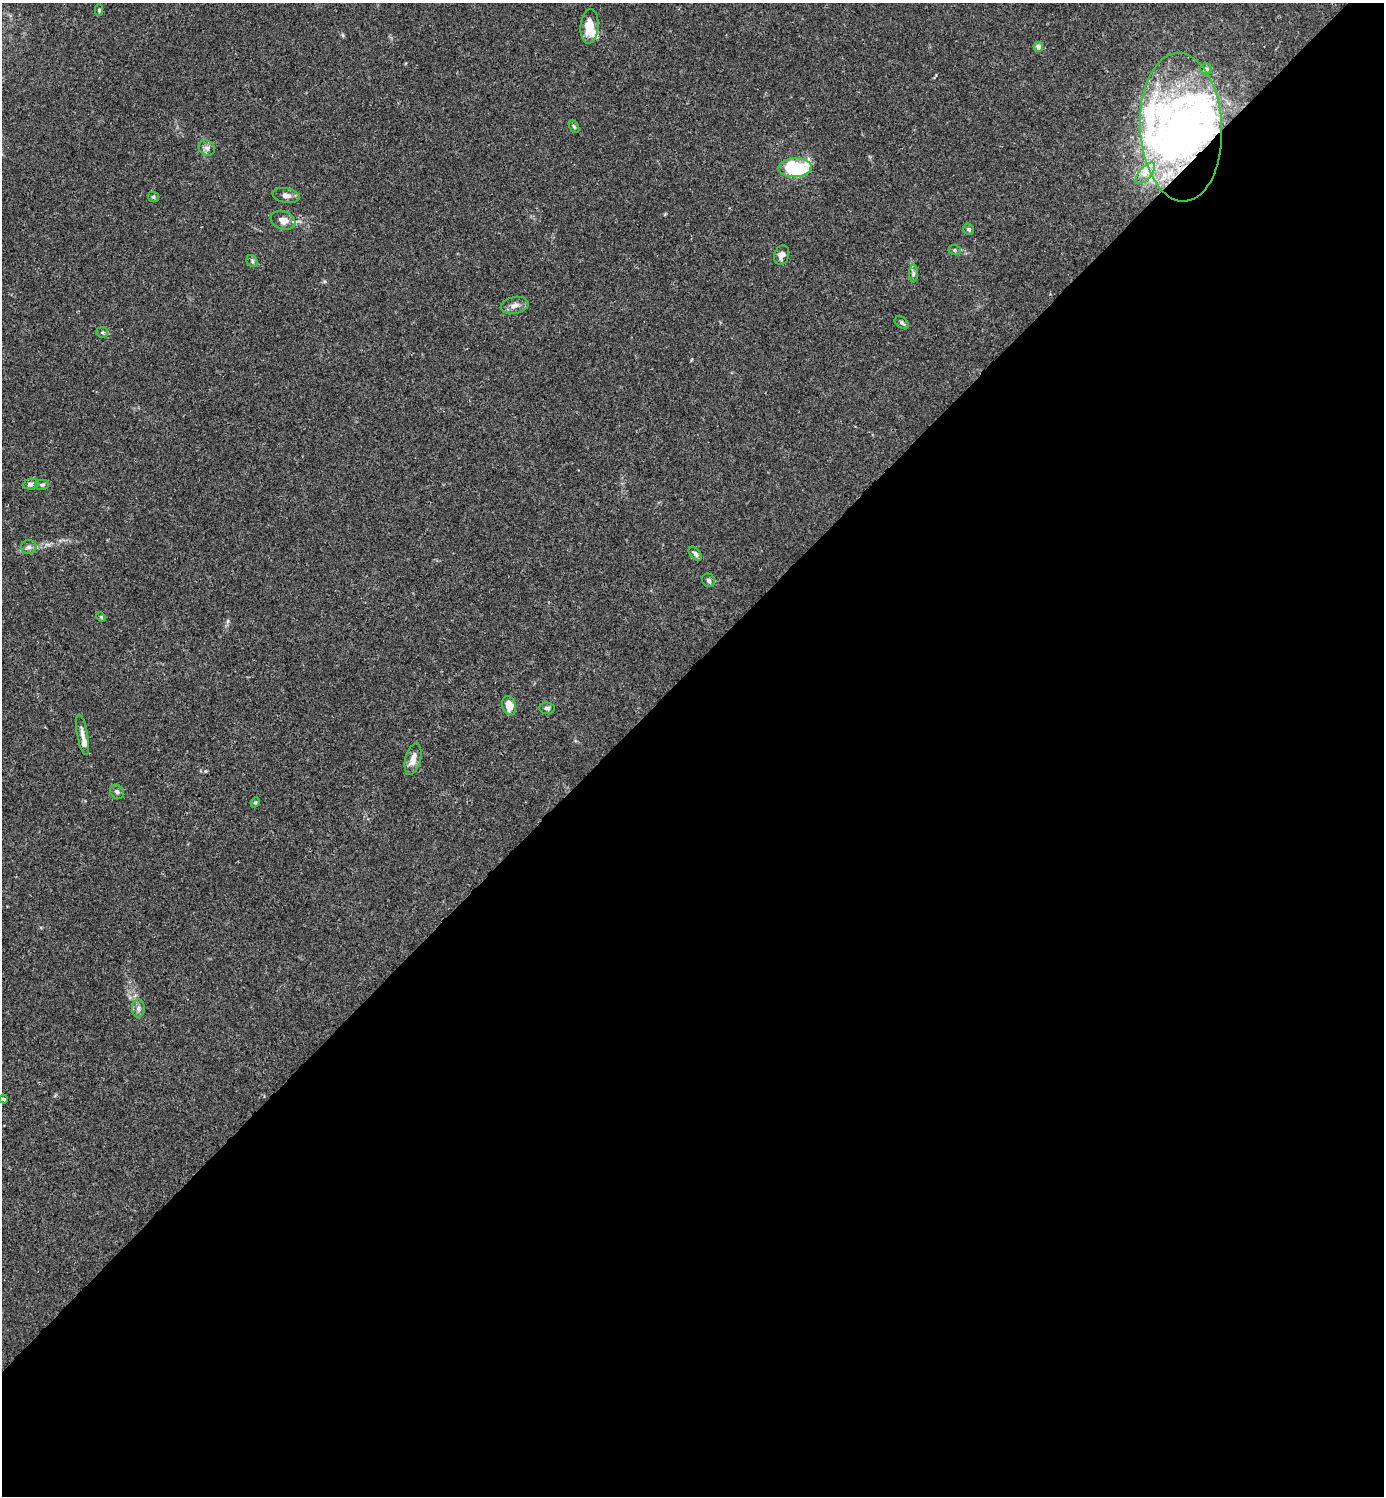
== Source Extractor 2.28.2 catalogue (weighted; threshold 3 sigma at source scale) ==
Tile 15 of 4 x 4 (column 3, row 4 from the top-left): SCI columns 3062-4443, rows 1-1494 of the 5981 x 5982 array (HDU 1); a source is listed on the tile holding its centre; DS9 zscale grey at full resolution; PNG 1386 x 1498 px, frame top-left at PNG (2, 3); each listed source drawn as its Kron ellipse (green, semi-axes under 4 px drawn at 4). Shown black and unused: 55% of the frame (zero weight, under 3 of 4 exposures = <1% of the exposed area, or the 3 px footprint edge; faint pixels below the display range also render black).
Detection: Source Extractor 2.28.2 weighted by HDU 2 'WHT'; one run over the whole footprint, this tile lists its part. Background 0.0153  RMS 0.0022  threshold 0.0098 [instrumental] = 3 sigma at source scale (4.5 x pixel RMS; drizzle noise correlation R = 1.50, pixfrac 1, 0.05/0.05 arcsec/px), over >= 5 px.
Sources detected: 45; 4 inside a brighter object's white glare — neither listed nor drawn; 7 inside a brighter listed object's ellipse — not listed separately; the other 34 listed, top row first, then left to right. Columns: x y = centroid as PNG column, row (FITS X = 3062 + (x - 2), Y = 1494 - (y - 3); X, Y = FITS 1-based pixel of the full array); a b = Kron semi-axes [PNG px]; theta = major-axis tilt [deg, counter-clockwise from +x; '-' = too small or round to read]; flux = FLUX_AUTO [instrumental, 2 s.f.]
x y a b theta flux
99 10 6 4 89 0.33
589 26 17 9 85 3.8
1038 47 5 5 - 1.6
1206 69 5 5 - 0.38
574 126 7 4 -62 0.33
1181 127 74 41 -87 51
207 148 8 7 - 0.84
795 168 16 9 2 18
1145 173 13 6 49 1.2
286 195 13 7 -11 1.2
153 197 6 5 - 0.3
283 220 13 9 -20 2
969 229 6 5 - 0.48
955 250 6 5 - 0.36
782 255 10 7 72 1.4
252 261 6 5 - 0.37
913 274 9 4 89 0.56
515 305 14 8 12 1.4
902 323 8 5 -36 0.46
102 332 6 5 - 0.36
31 484 8 5 10 0.9
42 485 7 5 -1 0.43
29 547 8 7 - 0.83
695 554 8 5 -49 0.67
709 580 7 6 - 0.59
101 617 5 4 - 0.26
509 705 10 6 -75 3.2
547 708 7 5 -7 0.54
83 735 20 5 -79 1.5
413 759 16 7 75 2.1
117 792 8 6 -51 0.66
255 802 5 4 - 0.28
138 1008 9 6 89 0.78
4 1099 4 4 - 0.4
Overlapping masked pixels (flux is a lower limit): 1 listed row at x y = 1181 127